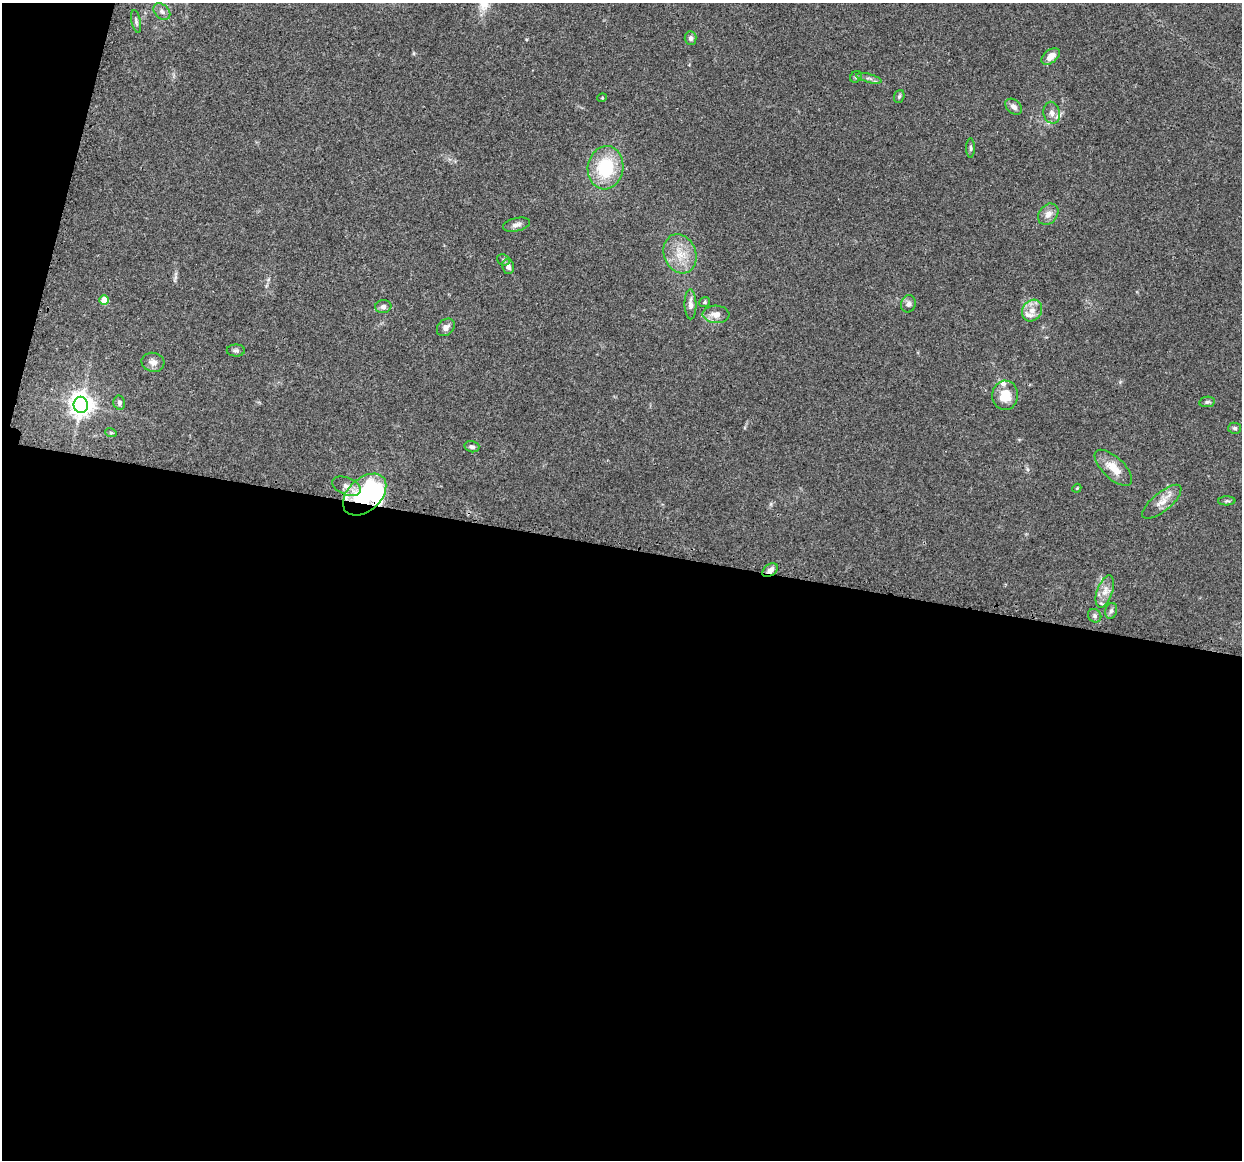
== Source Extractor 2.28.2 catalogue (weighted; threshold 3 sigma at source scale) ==
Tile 13 of 4 x 4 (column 1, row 4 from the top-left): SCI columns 20-1259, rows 128-1285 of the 5005 x 5016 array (HDU 1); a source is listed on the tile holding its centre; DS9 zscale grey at full resolution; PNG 1244 x 1162 px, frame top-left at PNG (2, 3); each listed source drawn as its Kron ellipse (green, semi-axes under 4 px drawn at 4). Shown black and unused: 55% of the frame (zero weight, under 3 of 4 exposures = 2% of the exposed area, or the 3 px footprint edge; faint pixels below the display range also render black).
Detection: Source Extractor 2.28.2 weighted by HDU 2 'WHT'; one run over the whole footprint, this tile lists its part. Background 0.0837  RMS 0.0063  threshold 0.0283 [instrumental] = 3 sigma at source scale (4.5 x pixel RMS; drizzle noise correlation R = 1.50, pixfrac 1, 0.05/0.05 arcsec/px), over >= 5 px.
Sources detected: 50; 1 inside a brighter object's white glare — neither listed nor drawn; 5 inside a brighter listed object's ellipse — not listed separately; the other 44 listed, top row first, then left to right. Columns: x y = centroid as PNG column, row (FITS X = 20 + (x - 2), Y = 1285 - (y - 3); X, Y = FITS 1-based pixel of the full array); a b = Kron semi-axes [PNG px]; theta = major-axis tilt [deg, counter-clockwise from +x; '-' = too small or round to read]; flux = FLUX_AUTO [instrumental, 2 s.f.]
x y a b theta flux
162 12 9 7 -44 2.3
136 21 11 4 -78 1.5
691 38 7 6 - 1.9
1051 56 10 6 40 5.7
856 77 6 5 - 1.1
869 78 13 3 -14 1.9
899 96 7 5 69 0.98
602 98 5 3 - 0.5
1014 107 9 6 -40 2.9
1052 113 11 8 -78 3.3
971 148 10 4 90 1.2
606 168 22 17 80 33
1048 214 12 9 50 4.5
516 225 14 6 13 2.8
680 254 20 16 -68 13
503 260 7 5 -23 1.1
508 266 8 6 -80 2.7
104 300 5 4 - 10
705 302 6 5 - 0.95
690 304 15 6 -89 3.3
908 304 9 7 74 2.1
383 307 8 6 10 2.2
1032 310 11 9 53 5.1
716 314 13 8 -3 4.8
446 327 10 7 44 3
236 351 9 6 0 1.5
153 362 11 9 -14 3.8
1005 395 14 13 - 13
1207 402 8 5 10 1.3
119 403 7 6 - 1.7
81 405 8 7 - 550
1235 428 6 5 - 1.3
111 433 6 3 -18 0.7
472 447 7 5 -14 1.8
1113 468 23 10 -44 11
347 486 15 8 -22 4.8
1077 488 4 3 - 0.56
365 495 25 16 42 46
1227 501 8 4 2 1.2
1162 502 24 9 40 7
770 570 8 5 36 3.4
1105 591 17 7 71 5.2
1111 611 8 6 73 1.6
1095 616 7 6 - 1.5
Overlapping masked pixels (flux is a lower limit): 2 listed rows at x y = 365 495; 770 570